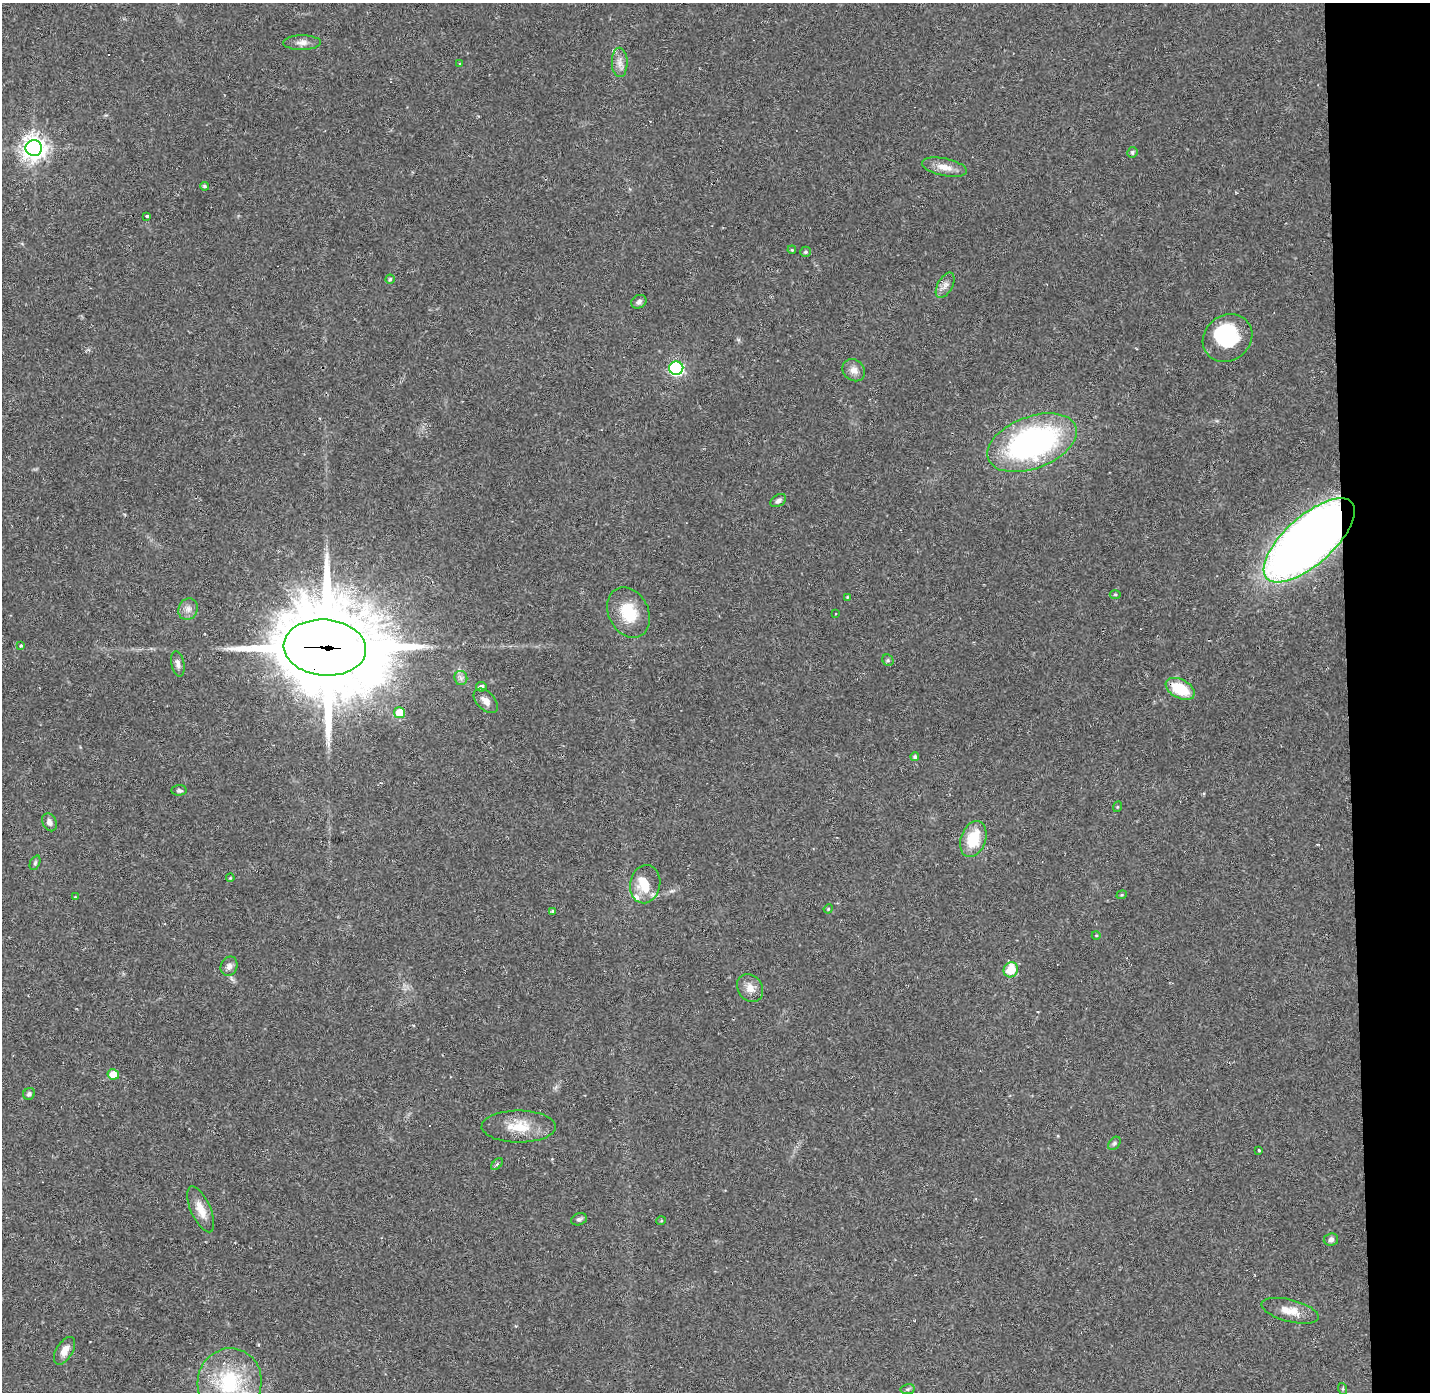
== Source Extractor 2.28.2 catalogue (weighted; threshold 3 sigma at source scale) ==
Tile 6 of 3 x 3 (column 3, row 2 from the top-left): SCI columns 2858-4285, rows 1432-2821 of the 4285 x 4255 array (HDU 1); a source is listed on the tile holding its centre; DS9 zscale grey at full resolution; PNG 1432 x 1394 px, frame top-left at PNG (2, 3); each listed source drawn as its Kron ellipse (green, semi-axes under 4 px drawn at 4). Shown black and unused: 6% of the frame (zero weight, under 2 of 3 exposures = <1% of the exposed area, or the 3 px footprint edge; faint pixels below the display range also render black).
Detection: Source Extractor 2.28.2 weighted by HDU 2 'WHT'; one run over the whole footprint, this tile lists its part. Background 0.0807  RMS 0.0053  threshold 0.0238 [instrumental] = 3 sigma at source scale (4.5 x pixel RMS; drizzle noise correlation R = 1.50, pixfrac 1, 0.05/0.05 arcsec/px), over >= 5 px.
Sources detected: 72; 2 inside a brighter object's white glare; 5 cosmic-ray / hot-pixel residue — neither listed nor drawn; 1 inside a brighter listed object's ellipse — not listed separately; the other 64 listed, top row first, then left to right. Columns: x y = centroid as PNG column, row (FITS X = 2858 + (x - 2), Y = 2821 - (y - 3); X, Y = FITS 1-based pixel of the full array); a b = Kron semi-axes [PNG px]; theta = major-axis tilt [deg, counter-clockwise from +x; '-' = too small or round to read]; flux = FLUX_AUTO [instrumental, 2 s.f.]
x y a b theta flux
302 43 18 7 1 3.5
620 62 14 8 -89 3.7
460 64 3 3 - 0.58
34 148 8 8 - 480
1132 152 5 5 - 1.1
944 167 23 8 -12 6.2
205 186 4 4 - 0.97
147 216 3 3 - 1.6
792 250 4 3 - 0.48
806 252 5 5 - 1
390 279 4 4 - 0.78
945 285 14 7 60 2.8
639 302 8 6 32 1.6
1227 338 26 22 38 30
676 368 7 6 - 110
854 370 12 10 -40 3.6
1032 443 47 26 21 140
778 501 8 5 32 1.5
1309 540 57 24 42 600
1115 594 5 3 - 0.54
847 597 3 3 - 0.41
188 609 11 9 64 3.2
629 612 26 20 -62 18
835 614 3 3 - 1
20 645 4 4 - 0.93
325 648 41 28 -5 9900
888 660 6 5 - 0.83
178 664 13 6 -80 2.3
461 678 7 6 - 1.7
481 687 5 5 - 2
1180 689 15 9 -28 18
486 701 15 9 -46 4.1
400 713 5 5 - 11
915 757 4 4 - 1.1
179 790 7 5 4 1.1
1117 807 5 3 - 0.49
49 822 9 6 -62 2.5
973 839 18 12 70 17
35 863 7 5 66 0.97
230 878 4 3 - 0.44
645 884 19 15 79 13
1122 895 5 4 - 0.64
75 897 3 3 - 0.4
828 909 5 3 - 0.46
552 911 4 3 - 0.59
1096 935 4 3 - 0.41
229 966 10 8 67 2.4
1011 970 8 7 - 12
750 988 15 12 -53 4.8
113 1074 5 5 - 7.1
29 1094 6 5 - 1.3
519 1127 37 16 0 14
1114 1143 7 5 49 1.2
1259 1150 3 3 - 0.57
497 1164 7 4 46 0.82
201 1209 25 10 -66 7.4
579 1219 8 6 17 1.3
661 1221 5 3 - 0.45
1331 1239 7 6 - 1.7
1290 1311 29 11 -14 7.9
65 1351 15 8 59 5
229 1382 34 32 76 40
908 1389 7 5 11 0.93
1343 1389 6 4 -72 0.65
Overlapping masked pixels (flux is a lower limit): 2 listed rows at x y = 1309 540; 325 648
Isophote crosses this tile's border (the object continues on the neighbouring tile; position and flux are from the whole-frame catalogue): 1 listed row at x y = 229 1382